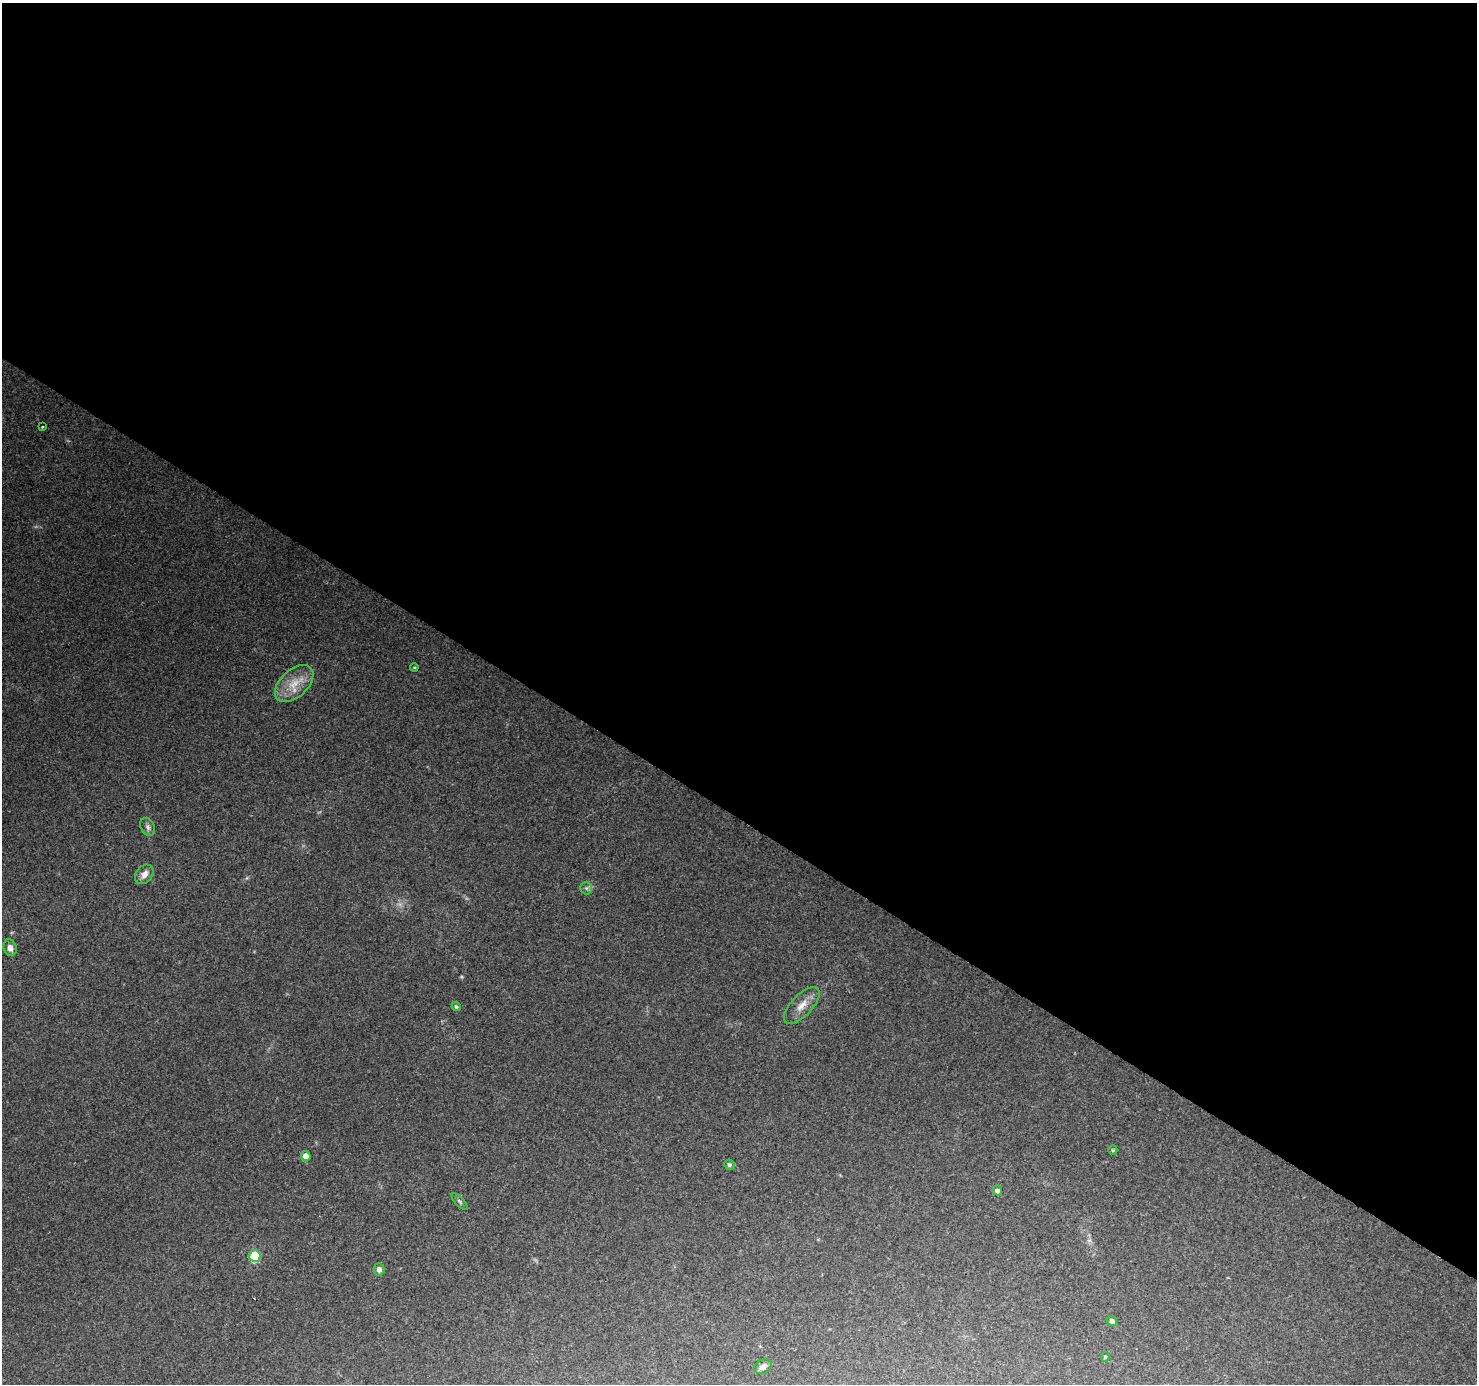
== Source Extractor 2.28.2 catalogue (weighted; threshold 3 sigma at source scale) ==
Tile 3 of 4 x 4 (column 3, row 1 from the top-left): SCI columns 2958-4432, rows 4401-5782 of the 5908 x 5970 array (HDU 1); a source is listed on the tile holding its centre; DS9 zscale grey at full resolution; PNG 1479 x 1386 px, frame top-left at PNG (2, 3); each listed source drawn as its Kron ellipse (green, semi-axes under 4 px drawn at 4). Shown black and unused: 59% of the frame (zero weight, under 3 of 4 exposures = <1% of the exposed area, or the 3 px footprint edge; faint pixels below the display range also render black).
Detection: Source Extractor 2.28.2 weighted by HDU 2 'WHT'; one run over the whole footprint, this tile lists its part. Background 0.126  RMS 0.0058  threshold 0.0259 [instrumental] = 3 sigma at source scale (4.5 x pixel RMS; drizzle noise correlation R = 1.50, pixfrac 1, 0.0396/0.0396 arcsec/px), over >= 5 px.
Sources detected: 19; all 19 listed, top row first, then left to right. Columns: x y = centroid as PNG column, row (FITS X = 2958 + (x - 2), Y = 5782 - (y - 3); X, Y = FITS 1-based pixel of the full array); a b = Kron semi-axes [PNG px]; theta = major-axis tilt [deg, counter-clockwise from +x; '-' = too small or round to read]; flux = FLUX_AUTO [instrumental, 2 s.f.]
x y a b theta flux
42 427 3 3 - 0.48
414 667 4 3 - 0.53
294 684 23 13 43 12
148 827 9 6 -63 1.9
144 874 11 8 49 4.4
586 888 6 6 - 1.2
10 948 8 6 -73 3
802 1005 23 10 46 7
456 1007 4 4 - 1.2
1113 1150 5 4 - 0.69
306 1156 5 4 - 6.5
729 1165 5 5 - 1.3
997 1190 5 4 - 1.9
459 1201 10 4 -46 1.2
255 1256 6 5 - 39
379 1269 6 5 - 2.7
1112 1321 5 5 - 1.8
1105 1357 5 4 - 0.83
763 1367 9 7 28 2.8